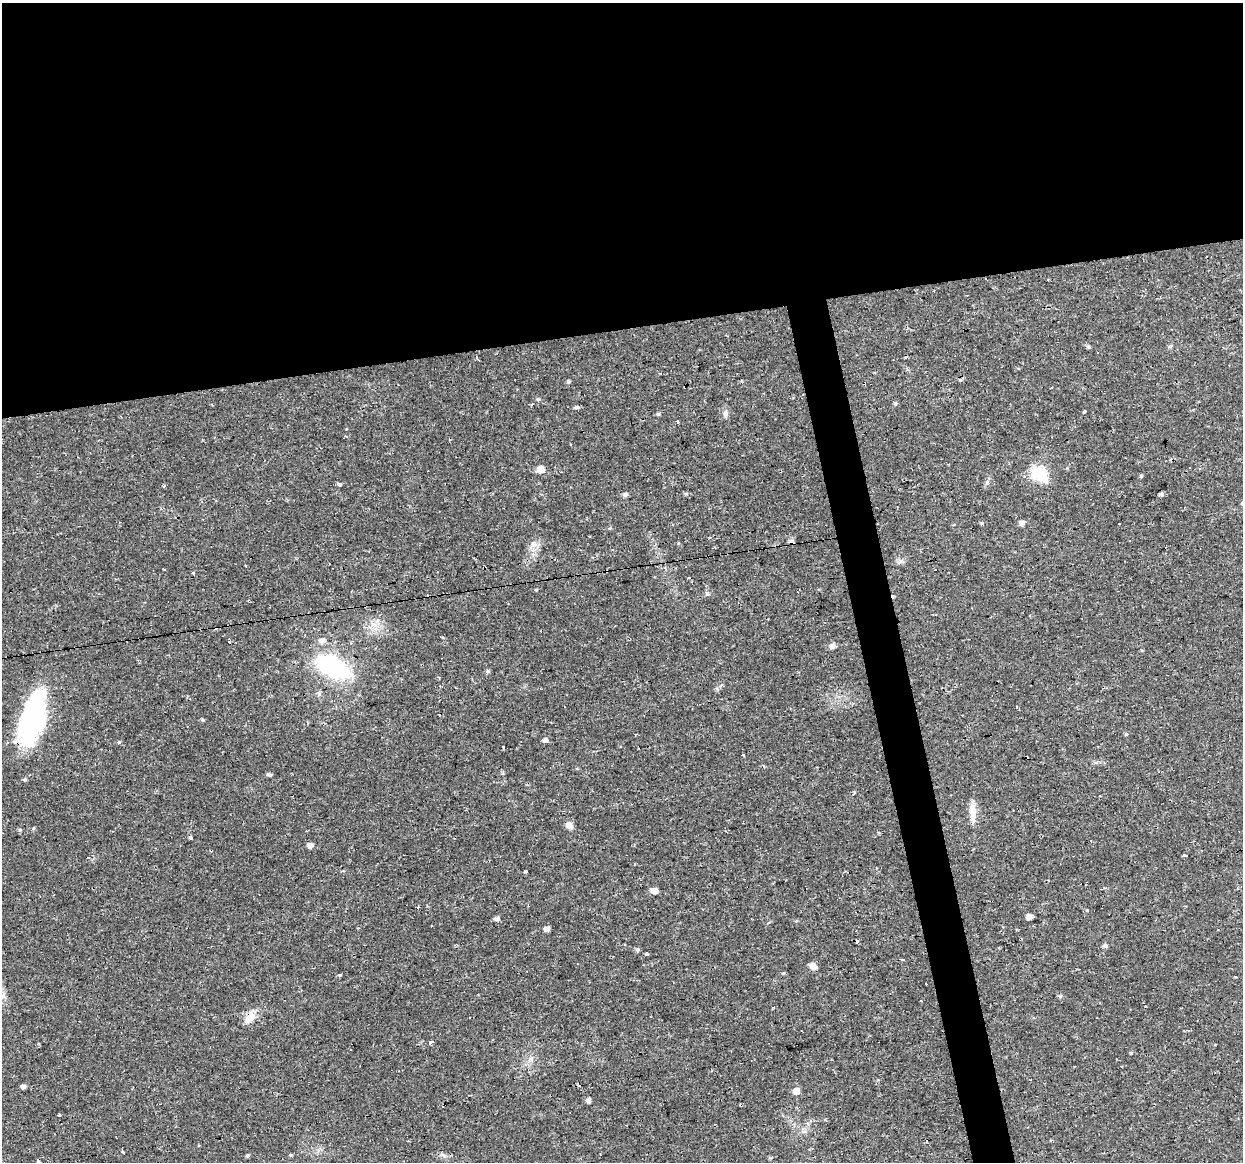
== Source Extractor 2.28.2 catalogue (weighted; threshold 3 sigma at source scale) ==
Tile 2 of 4 x 4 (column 2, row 1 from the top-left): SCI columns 1242-2482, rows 3508-4667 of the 4963 x 4744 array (HDU 1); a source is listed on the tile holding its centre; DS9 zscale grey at full resolution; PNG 1245 x 1164 px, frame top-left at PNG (2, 3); no overlay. Shown black and unused: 31% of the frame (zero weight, under 2 of 3 exposures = <1% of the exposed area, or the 3 px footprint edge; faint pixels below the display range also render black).
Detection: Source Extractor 2.28.2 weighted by HDU 2 'WHT'; one run over the whole footprint, this tile lists its part. Background 0.0216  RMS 0.0031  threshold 0.0137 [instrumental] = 3 sigma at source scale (4.5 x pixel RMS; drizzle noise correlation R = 1.50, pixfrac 1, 0.0396/0.0396 arcsec/px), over >= 5 px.
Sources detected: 90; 20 cosmic-ray / hot-pixel residue — not listed; the other 70 listed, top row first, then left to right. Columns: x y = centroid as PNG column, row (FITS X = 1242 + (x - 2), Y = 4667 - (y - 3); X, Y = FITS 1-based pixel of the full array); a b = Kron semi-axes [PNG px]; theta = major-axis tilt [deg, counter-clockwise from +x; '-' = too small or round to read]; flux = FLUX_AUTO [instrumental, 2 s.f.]
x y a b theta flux
960 380 6 4 18 0.44
568 382 5 5 - 0.45
538 399 5 4 - 0.37
895 403 5 4 - 0.46
576 407 6 4 1 0.62
1084 411 5 3 - 0.78
725 413 9 7 71 1.1
658 414 5 4 - 0.47
677 421 3 3 - 0.77
541 469 6 5 - 3.8
1039 474 28 17 -39 7.9
1141 476 5 4 - 0.33
339 484 5 3 - 0.64
164 486 4 3 - 0.37
686 494 5 4 - 0.41
1161 494 4 4 - 0.63
625 495 6 5 - 0.82
981 523 5 4 - 0.36
1022 523 5 5 - 1.5
1119 523 3 3 - 1.5
791 541 7 6 - 0.93
533 544 10 4 -5 0.89
689 578 3 3 - 0.27
536 590 4 4 - 0.27
322 640 8 6 62 1.9
229 641 4 3 - 4.3
832 646 6 5 - 1.6
333 667 31 16 -25 37
487 671 6 5 - 0.52
439 678 3 3 - 0.3
319 693 7 5 -69 0.7
1017 707 3 3 - 0.74
32 719 59 24 73 43
202 720 5 4 - 0.4
1126 734 4 4 - 0.39
545 740 6 5 - 0.95
119 742 5 4 - 0.46
743 754 3 3 - 0.76
269 774 6 5 - 0.55
25 780 5 4 - 0.48
972 811 22 9 -88 3.4
569 826 10 7 -50 1.7
33 828 5 3 - 0.32
191 838 6 3 -46 0.75
310 845 5 5 - 1.5
1184 855 4 3 - 0.57
526 872 3 3 - 11
1048 880 2 2 - 0.37
654 890 6 5 - 2.4
418 907 3 3 - 1
1029 917 5 4 - 1.9
497 919 5 4 - 1.2
547 929 5 4 - 1.5
1105 946 6 5 - 0.73
637 949 6 5 - 0.54
647 955 4 3 - 1
902 959 4 3 - 2.4
813 966 9 6 -42 1.5
339 975 5 4 - 0.37
1060 996 6 4 15 0.57
921 1000 2 2 - 0.32
249 1018 20 9 39 3.1
430 1042 4 3 - 3.9
1131 1053 4 3 - 0.27
23 1087 4 4 - 1.1
796 1091 6 6 - 2.4
588 1100 4 4 - 1.2
59 1115 3 3 - 1.2
291 1155 5 4 - 0.34
248 1156 4 4 - 0.5
Overlapping masked pixels (flux is a lower limit): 2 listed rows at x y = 791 541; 32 719